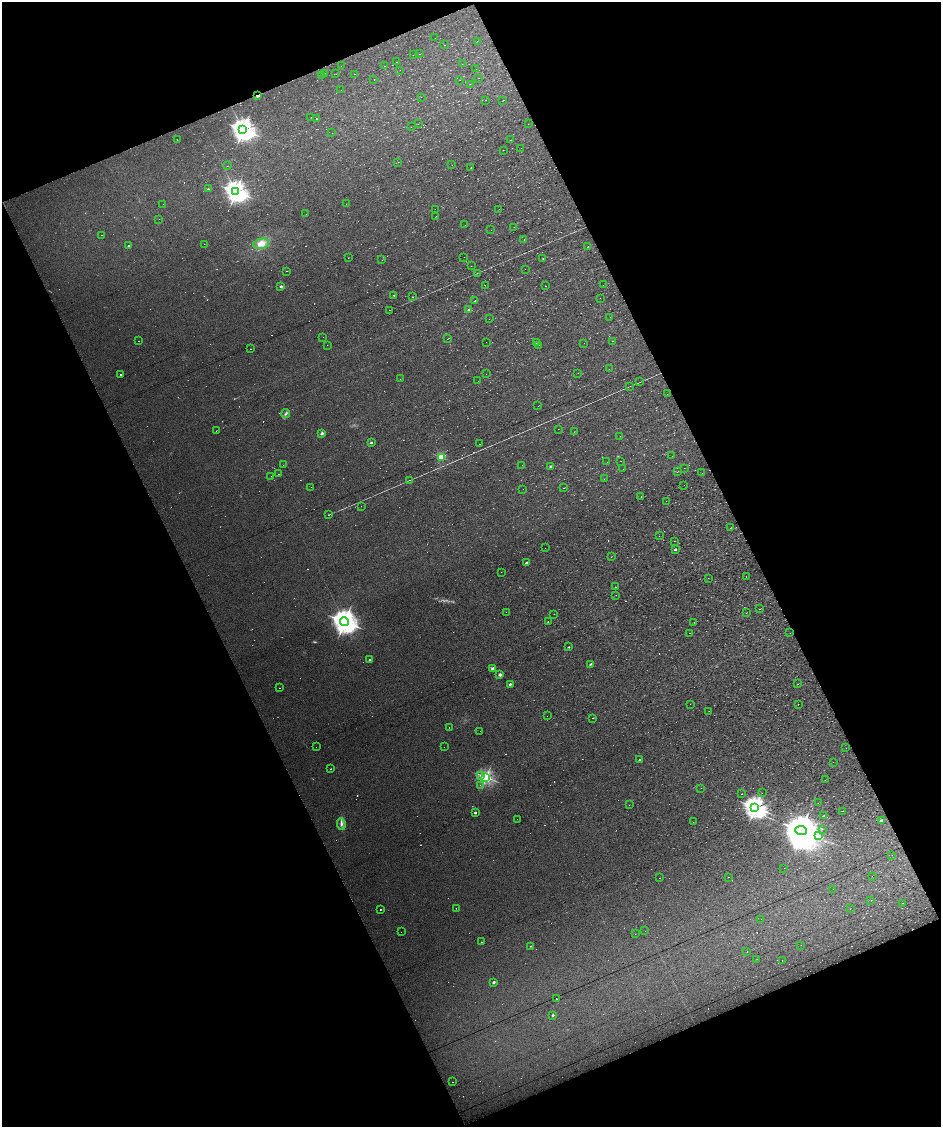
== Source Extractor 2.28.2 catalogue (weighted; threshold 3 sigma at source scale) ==
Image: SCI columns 1-3753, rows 88-4584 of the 3753 x 4701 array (HDU 1 of 3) = the unmasked area's bounding box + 8 px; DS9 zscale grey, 4 x 4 block average (1 PNG px = mean of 4 x 4 image px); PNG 943 x 1129 px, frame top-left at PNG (2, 2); each listed source drawn as its Kron ellipse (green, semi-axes under 4 px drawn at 4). Shown black and unused: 50% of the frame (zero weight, under 7 of 13 exposures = <1% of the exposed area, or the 3 px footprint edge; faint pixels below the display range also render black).
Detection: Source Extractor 2.28.2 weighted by HDU 2 'WHT'. Background 0.0151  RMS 0.0061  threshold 0.0249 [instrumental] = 3 sigma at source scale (4.09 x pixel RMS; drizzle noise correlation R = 1.36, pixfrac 0.8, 0.0396/0.0396 arcsec/px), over >= 5 px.
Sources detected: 441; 92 too faint to see at this stretch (4 x 4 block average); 1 inside a brighter object's white glare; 132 cosmic-ray / hot-pixel residue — neither listed nor drawn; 1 coinciding with a brighter row at this scale — not listed separately; the other 215 listed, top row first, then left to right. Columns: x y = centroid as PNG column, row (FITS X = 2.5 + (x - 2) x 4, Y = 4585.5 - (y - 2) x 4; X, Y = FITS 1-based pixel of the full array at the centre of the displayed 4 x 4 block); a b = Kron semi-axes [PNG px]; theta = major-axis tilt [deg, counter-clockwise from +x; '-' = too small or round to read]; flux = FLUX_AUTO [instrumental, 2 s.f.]
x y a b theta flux
435 38 2 2 - 0.54
477 41 2 2 - 0.5
445 45 2 2 - 0.62
419 54 2 2 - 0.79
413 55 2 2 - 0.45
397 62 2 2 - 1.4
462 64 2 2 - 0.36
341 66 2 2 - 0.38
384 66 2 2 - 0.89
476 69 2 2 - 0.48
400 70 2 2 - 0.55
324 73 2 2 - 1.2
336 74 2 2 - 0.44
355 74 2 2 - 3.8
322 76 2 2 - 0.5
479 78 2 2 - 0.44
374 80 2 2 - 0.68
460 80 2 2 - 0.91
470 84 2 2 - 0.93
341 90 2 2 - 0.48
258 95 2 2 - 20
421 97 2 2 - 0.54
486 100 2 2 - 0.65
503 100 2 2 - 0.75
311 117 2 2 - 4
316 119 2 2 - 67
418 124 2 2 - 0.58
528 124 2 2 - 0.45
411 127 2 2 - 0.43
243 130 4 3 - 2700
332 133 2 2 - 0.55
177 140 2 2 - 0.94
510 140 2 2 - 1.1
521 148 2 2 - 0.53
503 150 2 2 - 0.78
398 162 2 2 - 12
452 165 2 2 - 0.4
227 166 2 2 - 0.54
471 168 2 2 - 1.6
208 189 2 2 - 4.2
236 192 4 3 - 2400
163 204 2 2 - 0.46
346 204 2 2 - 0.49
435 209 2 2 - 1.6
499 209 2 2 - 0.83
306 214 2 2 - 1.3
436 216 2 2 - 0.78
159 219 2 2 - 0.59
465 225 2 2 - 0.58
514 227 2 2 - 0.53
491 230 2 2 - 0.31
102 235 2 2 - 0.72
524 240 2 2 - 1.4
204 244 2 2 - 0.49
261 244 8 5 12 27
129 246 2 2 - 4.3
588 247 2 2 - 1.6
464 257 2 2 - 0.47
348 258 2 2 - 0.85
543 259 2 2 - 1.1
382 260 2 2 - 0.45
471 266 2 2 - 0.85
525 269 2 2 - 0.37
286 271 2 2 - 1.4
477 273 2 2 - 0.78
485 285 2 2 - 1.7
603 285 2 2 - 0.41
281 286 2 2 - 13
545 286 2 2 - 15
394 295 2 2 - 2.3
412 297 2 2 - 21
600 298 2 2 - 0.45
475 301 2 2 - 5.4
389 310 2 2 - 2.1
469 310 2 2 - 22
610 317 2 2 - 0.48
489 319 2 2 - 0.46
323 337 2 2 - 1.8
447 339 2 2 - 0.9
138 341 2 2 - 0.83
612 341 2 2 - 0.84
486 342 2 2 - 0.44
536 343 2 2 - 0.47
584 343 2 2 - 0.4
327 345 2 2 - 0.5
539 345 2 2 - 1
250 349 2 2 - 1.7
609 369 2 2 - 0.59
578 373 2 2 - 0.67
486 374 2 2 - 1.1
120 375 2 2 - 2
400 379 2 2 - 0.54
478 381 2 2 - 0.96
640 382 3 2 - 1.2
630 386 2 2 - 0.9
667 394 2 2 - 0.52
538 406 2 2 - 2
286 413 5 2 - 5.1
558 429 2 2 - 0.79
216 431 2 2 - 1
574 432 2 2 - 0.98
322 433 2 2 - 20
620 436 2 2 - 4.3
371 443 2 2 - 11
480 444 2 2 - 1.7
672 456 2 2 - 1.6
441 457 2 2 - 220
621 461 2 2 - 0.47
607 462 2 2 - 0.59
283 465 2 2 - 0.58
522 465 2 2 - 2.2
550 466 2 2 - 6.3
684 468 2 2 - 0.6
623 469 2 2 - 0.67
678 472 2 2 - 0.93
702 473 2 2 - 0.41
279 474 2 2 - 1.4
271 476 2 2 - 4
604 479 2 2 - 0.94
409 480 2 2 - 0.97
684 485 2 2 - 0.43
311 487 2 2 - 0.49
564 488 2 2 - 1.2
523 489 2 2 - 0.68
641 496 2 2 - 2.2
666 501 2 2 - 0.5
361 506 2 2 - 1.2
329 515 2 2 - 1.7
731 528 2 2 - 0.75
659 536 2 2 - 0.52
674 541 2 2 - 0.56
545 548 2 2 - 2
675 549 2 2 - 8.9
611 557 2 2 - 0.95
526 563 2 2 - 12
501 572 2 2 - 0.53
746 577 2 2 - 2.1
708 578 2 2 - 0.45
616 587 2 2 - 3.6
616 595 2 2 - 5.1
759 609 2 2 - 1.8
506 612 2 2 - 0.43
746 613 2 2 - 0.94
554 614 2 2 - 0.5
344 622 4 4 - 3600
548 622 2 2 - 46
694 622 2 2 - 0.86
690 633 2 2 - 6.2
790 633 2 2 - 1.6
569 647 2 2 - 4.6
370 660 2 2 - 6.9
590 664 2 2 - 6.5
493 668 2 2 - 33
500 674 2 2 - 30
510 684 2 2 - 14
798 684 2 2 - 0.87
279 688 2 2 - 1.8
690 704 2 2 - 0.64
798 704 2 2 - 0.74
709 711 2 2 - 0.81
547 716 2 2 - 0.61
592 718 2 2 - 4.2
449 727 2 2 - 0.89
480 731 2 2 - 0.64
316 747 2 2 - 0.41
444 747 2 2 - 0.53
846 748 2 2 - 1.2
640 760 2 2 - 5.2
833 762 2 2 - 0.44
331 769 2 2 - 2.7
481 775 3 2 - 5.4
486 777 2 2 - 820
825 780 2 2 - 0.83
480 785 2 2 - 0.46
701 788 2 2 - 0.38
762 793 2 2 - 0.4
742 794 2 2 - 5.2
818 803 2 2 - 0.5
629 805 2 2 - 0.88
755 807 4 3 - 2100
842 811 2 2 - 3.5
475 812 2 2 - 14
823 816 2 2 - 2.8
517 819 2 2 - 0.57
881 820 2 2 - 13
693 822 2 2 - 0.6
341 824 6 3 -83 9.1
822 829 2 2 - 0.8
801 830 6 4 -8 11000
818 835 2 2 - 1.2
892 855 2 2 - 0.31
784 868 2 2 - 0.71
872 876 2 2 - 0.42
729 877 2 2 - 1
659 878 2 2 - 0.78
833 889 2 2 - 0.37
871 900 2 2 - 0.56
903 903 2 2 - 0.47
456 908 2 2 - 2.1
381 909 2 2 - 17
850 909 2 2 - 0.51
761 919 2 2 - 0.32
645 931 2 2 - 0.54
401 932 2 2 - 0.5
635 934 2 2 - 1
482 942 2 2 - 1.3
801 945 2 2 - 0.38
531 946 2 2 - 2.7
747 952 2 2 - 0.77
757 959 2 2 - 0.41
782 961 2 2 - 1.2
494 982 2 2 - 16
556 999 2 2 - 2.7
553 1015 2 2 - 11
452 1082 2 2 - 1.4
Overlapping masked pixels (flux is a lower limit): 1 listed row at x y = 258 95
Diffuse or blended objects may show on this block-average render without a row.